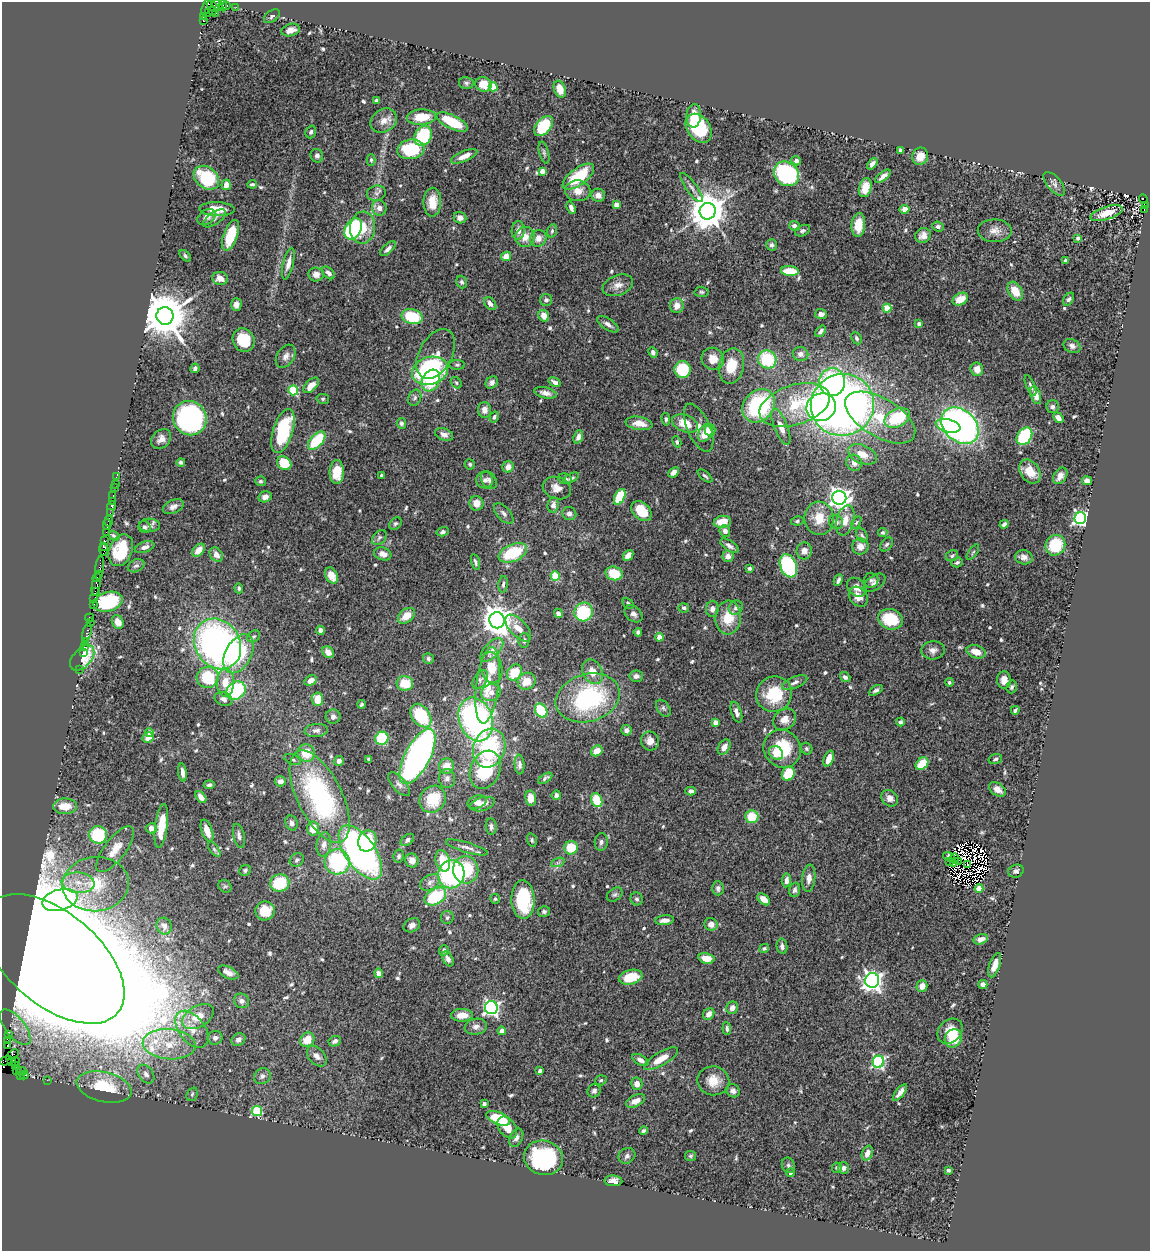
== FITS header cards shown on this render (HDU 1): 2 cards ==
NAXIS1  =                 1148
NAXIS2  =                 1249

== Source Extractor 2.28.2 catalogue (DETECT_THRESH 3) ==
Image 1148 x 1249 px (HDU 1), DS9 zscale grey, 1 PNG px = 1 image px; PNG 1152 x 1253 px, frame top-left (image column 1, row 1249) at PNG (2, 2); each listed source drawn as its Kron ellipse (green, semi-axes under 4 px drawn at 4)
Background 1.19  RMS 0.045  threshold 0.135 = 3 sigma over >= 5 px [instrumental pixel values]
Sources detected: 643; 10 with non-positive FLUX_AUTO (blend fragments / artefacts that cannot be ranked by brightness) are neither listed nor drawn; of the other 633, the 500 brightest by FLUX_AUTO listed and drawn (133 fainter detections omitted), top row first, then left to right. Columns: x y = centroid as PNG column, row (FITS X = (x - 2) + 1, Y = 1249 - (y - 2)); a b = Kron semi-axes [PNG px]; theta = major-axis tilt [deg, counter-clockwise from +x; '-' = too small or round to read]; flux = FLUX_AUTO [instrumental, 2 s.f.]
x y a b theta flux
217 5 7 4 -47 160
227 5 4 3 - 38
207 6 9 3 65 83
213 6 6 4 -40 50
223 6 6 4 -85 140
236 7 2 2 - 9.4
212 11 3 2 - 24
208 13 3 2 - 30
216 13 2 2 - 14
272 16 9 5 37 7.9
203 17 3 3 - 62
203 21 3 3 - 220
291 30 9 6 16 21
466 83 7 6 - 6.9
484 84 8 7 - 46
493 87 4 4 - 130
560 89 9 5 -69 39
376 100 4 3 - 5.4
694 116 12 7 86 45
421 117 14 7 3 66
384 121 14 11 35 29
452 122 17 7 -25 110
544 126 12 7 48 150
699 128 16 11 -55 180
311 132 6 5 - 8.8
423 136 10 8 61 210
411 149 14 10 8 150
900 150 4 3 - 5.4
544 153 11 4 -75 7.5
317 156 7 6 - 10
464 156 14 5 23 27
920 156 9 8 - 31
371 160 6 4 90 5.3
796 161 5 4 - 9.1
872 164 6 4 51 13
542 171 4 4 - 38
787 174 13 11 -41 330
883 176 9 4 38 15
578 177 18 8 36 160
206 178 14 10 -38 170
252 184 5 3 - 6.2
1054 184 14 7 -50 13
226 185 5 4 - 19
691 187 17 5 -54 14
865 188 10 6 74 49
578 191 13 10 -3 34
376 193 9 7 14 12
598 195 7 6 - 18
1143 199 4 3 - 110
432 202 14 9 88 53
616 205 4 4 - 41
1145 206 4 2 - 7
379 208 8 7 - 18
571 208 6 3 -70 13
217 209 17 7 -2 41
905 209 5 4 - 27
1144 210 3 2 - 49
708 211 8 8 - 8700
1106 213 17 6 18 45
206 217 10 7 36 15
214 218 13 6 36 11
460 218 6 5 - 19
858 225 12 6 86 47
795 226 5 5 - 12
938 227 6 5 - 9.6
362 228 16 12 83 67
353 229 11 8 61 320
518 230 9 6 88 17
552 231 7 4 76 6
802 231 8 5 25 6.7
995 231 17 11 -1 27
231 235 16 7 71 95
923 235 8 7 - 18
525 237 10 9 - 30
538 238 8 8 - 21
1078 238 4 3 - 6.2
771 245 6 5 - 7.2
388 249 9 4 43 12
185 256 7 4 -47 5.4
506 256 5 4 - 29
1065 261 3 3 - 9.2
288 263 16 5 77 22
790 271 9 5 -5 78
328 273 8 5 -43 13
316 274 7 7 - 18
220 278 8 6 -6 28
462 282 6 5 - 7.3
618 285 16 10 21 25
1015 291 10 6 -60 49
702 292 7 5 -2 5.7
960 299 8 5 30 50
1069 299 7 5 56 7.2
546 300 6 6 - 9
236 304 6 5 - 16
490 304 7 5 -50 15
677 306 7 6 - 25
887 308 4 4 - 76
821 314 6 5 - 15
165 316 9 8 - 16000
544 316 6 5 - 31
412 317 10 7 -14 140
608 324 12 5 -33 15
919 324 4 3 - 12
820 331 6 4 53 8
856 338 6 5 - 7.3
244 340 12 10 -64 100
1072 346 9 6 -27 12
653 352 5 4 - 10
436 354 27 16 61 39
801 354 8 7 - 17
286 356 13 8 57 20
713 359 11 11 - 35
767 359 9 9 - 160
457 365 8 5 0 6
731 366 18 12 78 80
195 368 5 4 - 9.3
977 369 7 6 - 24
683 370 8 8 - 140
430 371 18 14 17 480
431 381 11 8 62 94
492 382 7 5 46 11
555 382 7 4 -31 12
832 382 13 13 - 350
456 383 6 4 -50 5.5
311 385 9 5 47 32
1030 386 11 3 -68 6.7
293 390 5 4 - 170
545 393 11 5 -13 18
1036 395 9 5 -73 25
415 398 8 6 66 9
323 399 6 5 - 5.6
795 405 36 20 17 160
842 405 32 31 - 2400
759 406 18 14 48 320
821 407 15 13 22 420
1053 407 6 6 - 8.4
484 410 8 6 90 18
494 417 6 4 59 7.2
190 418 17 16 - 670
880 418 39 19 -31 160
897 418 13 9 25 170
1058 418 6 4 -49 17
666 419 6 4 -83 5.7
401 423 5 4 - 8.2
639 423 13 6 -8 38
685 423 13 8 -21 57
948 426 12 6 -14 140
960 426 21 15 -42 1400
781 427 19 6 -69 30
699 428 26 11 -66 33
710 430 6 5 - 38
283 431 23 10 72 210
705 433 10 6 60 45
444 434 9 6 -20 15
1024 436 9 7 56 210
578 437 7 4 67 13
161 439 11 9 44 20
317 441 11 6 47 140
677 442 5 4 - 5.9
862 454 15 9 -23 40
181 462 4 3 - 5.8
284 463 7 6 - 110
854 463 8 7 - 17
470 464 5 5 - 5.6
508 467 6 5 - 23
1030 471 13 9 -56 51
337 472 12 7 88 51
674 472 6 4 41 14
381 475 3 3 - 5.6
705 476 9 4 -39 6.3
1060 476 9 6 56 19
116 477 3 2 - 5.8
571 478 8 4 29 7.6
565 479 7 5 -8 12
485 480 8 8 - 13
489 480 9 7 -51 12
260 481 5 5 - 5.9
1087 481 5 4 - 21
115 484 2 2 - 11
114 487 3 2 - 8.8
557 488 14 11 -19 30
113 496 3 2 - 57
265 497 6 5 - 14
620 497 8 5 63 130
839 498 7 7 - 1800
112 501 2 2 - 16
476 503 7 7 - 28
553 505 7 5 81 19
111 506 5 3 - 110
173 507 11 6 24 14
641 511 11 8 -45 79
110 513 3 2 - 7.3
504 513 13 6 -48 12
569 514 7 6 - 14
819 518 17 14 89 63
1080 518 6 6 - 840
845 520 15 8 75 34
109 521 5 3 - 170
797 521 6 4 11 5.5
722 522 8 6 10 49
836 522 7 6 - 12
395 523 7 5 42 6.1
856 523 7 4 58 5.3
1004 524 4 3 - 9.4
107 525 5 2 - 130
149 525 10 6 -2 11
145 527 6 5 - 7.8
725 531 6 5 - 13
106 532 2 2 - 61
443 532 6 4 18 7
883 532 4 4 - 5.8
862 535 8 5 -60 6.8
114 536 6 3 -33 6.1
379 537 9 6 48 8.4
104 541 3 3 - 75
886 544 8 5 49 6.1
1055 545 10 9 - 110
103 546 4 2 - 66
729 546 10 5 -34 11
860 546 8 8 - 21
145 547 10 5 20 12
104 550 6 3 87 99
121 550 16 11 67 110
199 550 7 5 49 32
804 551 8 7 - 19
973 552 9 4 54 5.6
513 553 15 8 22 160
383 554 9 6 -17 23
216 555 8 6 -51 14
628 555 6 4 50 23
728 556 6 5 - 18
952 556 6 5 - 5.9
1024 557 8 7 - 15
475 562 8 4 -76 6.9
957 562 6 4 19 6.9
136 566 9 6 25 7.6
788 566 12 8 -68 300
99 568 12 3 82 250
750 568 3 3 - 8.2
614 573 8 7 - 83
331 575 8 6 -61 38
98 576 6 3 55 90
555 576 5 4 - 110
838 580 6 3 64 9.3
871 580 7 7 - 7.5
875 583 12 7 35 15
96 584 12 4 80 360
503 584 8 4 83 8
857 587 11 8 -45 24
239 588 5 4 - 6.2
96 592 4 3 - 79
858 597 11 8 -50 27
93 599 2 2 - 47
108 602 15 9 15 180
628 603 6 4 -46 5.2
93 604 4 2 - 88
684 608 5 4 - 6.1
736 608 7 6 - 10
712 609 8 6 86 13
584 612 9 9 - 160
558 613 5 4 - 11
633 614 10 7 -40 14
406 616 10 6 38 43
90 618 4 3 - 140
728 618 17 12 85 72
890 619 13 10 -16 100
497 620 8 7 - 4700
118 622 7 5 -61 27
90 623 3 2 - 15
518 628 16 8 -47 35
320 630 4 4 - 15
87 632 9 3 76 130
638 632 4 4 - 8.2
254 636 7 5 37 5.9
659 637 4 4 - 41
524 640 7 5 86 9
85 641 2 2 - 30
218 644 26 22 -57 1200
84 646 3 3 - 70
492 650 15 7 47 22
933 650 12 9 4 18
83 652 3 3 - 32
328 652 6 5 - 24
976 652 10 6 -16 33
239 654 21 13 61 200
82 658 15 9 48 91
428 659 5 5 - 6.6
491 668 15 11 -82 61
79 669 3 2 - 40
593 672 13 9 -63 34
514 673 8 7 - 73
636 676 6 5 - 10
208 677 11 10 - 160
845 677 5 4 - 8.8
311 680 6 5 - 23
480 680 10 6 56 10
1004 680 8 7 - 22
527 681 9 8 - 40
225 682 14 9 89 52
795 682 13 5 22 14
949 682 4 4 - 6.2
405 683 8 7 - 64
488 685 38 11 83 94
1012 687 6 5 - 6.2
876 690 8 4 31 8.3
236 691 10 8 38 250
491 692 10 8 16 16
774 694 18 17 - 130
588 698 33 23 17 400
223 699 9 6 -24 13
317 699 6 6 - 44
362 704 4 3 - 5.3
663 708 9 6 -55 7.7
1015 710 4 3 - 5.7
541 711 7 5 -58 120
736 712 11 5 -72 14
421 716 13 9 -53 160
333 717 7 7 - 12
476 719 22 16 -70 770
784 719 12 10 40 28
900 722 4 4 - 6.9
715 723 4 4 - 28
316 730 12 6 4 12
626 730 5 5 - 13
149 732 4 4 - 19
148 738 6 5 - 27
382 738 7 6 - 160
650 741 9 8 - 23
724 747 8 5 57 20
489 748 20 15 70 250
782 749 19 18 - 130
807 749 6 5 - 6.1
597 751 6 5 - 36
306 753 9 8 - 61
776 753 8 6 -43 68
417 756 30 12 62 1200
292 759 9 4 -23 6.5
369 759 4 4 - 7.4
829 759 8 4 69 30
995 759 7 4 16 6.1
339 761 5 4 - 11
922 764 7 5 47 75
520 765 10 5 -86 8.7
447 766 8 7 - 37
485 770 20 14 68 160
182 772 9 4 -83 15
788 773 7 6 - 77
545 778 8 3 32 6
447 779 9 8 - 15
280 781 6 5 - 16
399 784 14 7 -49 16
209 785 5 4 - 7.3
997 789 9 6 -35 23
691 791 5 4 - 10
556 795 5 4 - 8.4
320 796 50 22 -64 520
201 797 7 4 -51 14
531 798 7 5 -81 34
890 798 9 7 -47 16
433 799 14 12 51 100
597 800 7 5 -69 81
477 802 9 6 17 17
482 804 13 6 16 23
65 806 12 7 1 52
752 817 6 6 - 69
292 823 8 6 -69 10
161 826 22 6 83 63
491 827 8 5 -83 9.2
151 828 5 5 - 18
313 829 7 6 - 49
207 831 12 5 -71 32
98 835 9 8 - 170
239 836 12 5 -77 12
407 840 7 5 39 8.5
532 840 7 4 -73 5.7
367 841 10 9 - 130
601 842 9 6 84 10
324 844 12 7 81 20
467 847 22 5 -17 17
571 848 7 6 - 74
115 849 27 10 53 53
214 849 9 4 -55 7.3
360 852 31 15 -55 1100
399 856 6 5 - 6.4
949 856 6 4 -15 20
955 859 5 3 - 7.2
297 860 7 6 - 7.6
412 860 7 6 - 23
443 861 11 7 -74 76
949 861 3 3 - 13
958 861 4 2 - 5.6
337 862 12 12 - 280
558 862 7 4 19 7.1
954 863 4 2 - 8.2
968 865 4 2 - 6.1
245 870 6 5 - 5.7
466 870 14 12 -83 160
1016 871 8 6 21 8.5
451 874 14 13 - 430
809 878 14 6 83 19
786 880 7 4 82 14
430 882 11 7 30 16
78 883 16 10 -6 50
280 883 10 8 21 120
96 884 33 27 5 180
225 886 7 6 - 6.1
718 888 7 5 -88 8.9
979 888 4 4 - 49
795 890 7 5 74 8.6
615 895 9 6 37 7.8
435 896 12 7 30 180
495 899 5 5 - 5.5
637 899 6 6 - 7
764 899 7 4 -40 31
60 900 18 10 15 980
523 900 19 11 -88 200
265 911 10 9 - 64
544 912 6 5 - 7.4
447 918 6 6 - 7.6
665 920 9 5 7 18
711 924 6 6 - 20
412 925 8 6 27 14
164 926 8 7 - 12
981 939 7 5 16 17
782 946 8 5 -80 12
764 948 5 4 - 5.8
444 950 6 5 - 7.5
706 958 8 5 -12 36
54 959 84 46 -40 76000
448 959 8 5 -63 12
995 965 13 5 70 24
228 973 11 5 -25 19
379 973 5 4 - 17
631 977 12 7 14 79
872 980 7 7 - 1700
983 985 4 4 - 13
922 986 5 5 - 27
242 1001 8 7 - 14
491 1008 6 6 - 840
732 1008 6 5 - 17
709 1014 6 5 - 18
462 1015 11 6 1 41
198 1017 17 10 30 56
15 1027 21 10 -52 43
476 1027 11 8 10 19
192 1029 21 13 -52 63
727 1029 6 4 -84 7.4
502 1031 4 4 - 23
950 1031 14 11 43 48
8 1035 3 2 - 22
215 1038 7 7 - 13
953 1038 9 8 - 70
7 1040 4 3 - 77
238 1040 7 6 - 13
307 1040 8 6 45 50
335 1041 6 5 - 10
169 1044 26 15 -4 99
7 1045 3 2 - 95
12 1055 7 3 33 43
317 1056 12 7 -48 20
661 1059 19 6 31 43
640 1060 9 5 -29 14
6 1061 7 2 18 53
12 1061 4 3 - 30
16 1061 4 3 - 74
878 1062 6 6 - 510
16 1065 3 2 - 49
17 1070 3 2 - 33
21 1071 5 3 - 64
540 1071 4 3 - 10
146 1074 10 7 -53 14
20 1075 2 2 - 20
24 1075 4 3 - 46
262 1076 9 7 34 12
47 1080 2 2 - 17
601 1080 6 5 - 5.8
713 1081 16 14 -12 50
637 1084 6 5 - 22
104 1087 28 15 -13 150
594 1091 7 6 - 8.7
733 1091 7 6 - 12
900 1093 10 4 52 16
192 1094 7 5 68 5.7
636 1101 10 5 27 24
484 1104 4 4 - 10
257 1111 5 5 - 160
498 1118 12 6 -22 120
507 1127 12 8 -53 48
644 1131 4 4 - 6.4
516 1138 10 6 65 11
867 1153 8 5 67 20
627 1156 9 7 34 10
690 1156 5 5 - 5.6
543 1158 19 17 -16 350
788 1165 8 6 -67 8.5
837 1168 5 5 - 5.9
844 1168 6 5 - 9.5
949 1170 3 3 - 6.3
790 1173 4 4 - 12
613 1181 9 5 -3 19
At the frame edge (FLAGS 8, measured only in part): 1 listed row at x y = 6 1061
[133 fainter detections neither listed nor drawn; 10 non-positive-flux detections neither listed nor drawn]